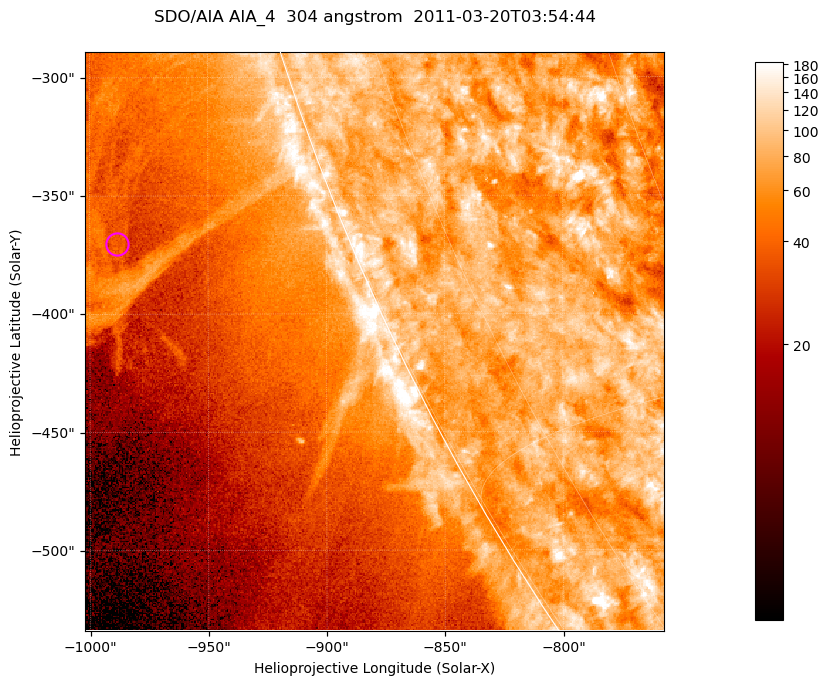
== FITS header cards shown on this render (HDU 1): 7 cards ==
TELESCOP= 'SDO/AIA '           / For AIA: SDO/AIA
INSTRUME= 'AIA_4   '           / For AIA: AIA_ATA1, AIA_ATA2, AIA_ATA3 or AIA_AT
WAVELNTH=                  304 / [angstrom] Wavelength
WAVEUNIT= 'angstrom'           / Wavelength unit: angstrom
DATE-OBS= '2011-03-20T03:54:44.131' / [ISO] Date when observation started; ISO 8
CTYPE1  = 'HPLN-TAN'           / CTYPE1; Typically HPLN
CTYPE2  = 'HPLT-TAN'           / CTYPE2; Typically HPLT

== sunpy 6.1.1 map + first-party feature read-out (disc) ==
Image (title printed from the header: SDO/AIA AIA_4  304 angstrom  2011-03-20T03:54:44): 408 x 408 px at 0.6 arcsec/px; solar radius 964 arcsec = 1606 px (partial field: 0.9% of the solar disc is inside the frame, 45% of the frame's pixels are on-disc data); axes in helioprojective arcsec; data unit not stated in the header (colour bar unlabelled)
Orientation: roll -0.132 deg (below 1 deg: not rotated)
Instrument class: DISC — disc imager (sunpy class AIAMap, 304 A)
Bright regions (active regions / flare kernels): reference = the on-disc median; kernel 3 px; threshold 5 sigma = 114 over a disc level ~79.6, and >= 1.15x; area >= 166 px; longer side >= 5 px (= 3 arcsec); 0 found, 0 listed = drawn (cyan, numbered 1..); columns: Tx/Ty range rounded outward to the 2 arcsec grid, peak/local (2 s.f.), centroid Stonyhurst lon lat
Off-limb structures (1.02-1.3 R_sun): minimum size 83 px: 3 found; the strongest spans PA ~105..115 deg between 1.05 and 1.12 R_sun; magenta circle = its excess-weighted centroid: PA ~110 deg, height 1.1 R_sun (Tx ~-988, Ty ~-370 arcsec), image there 1.7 x the reference